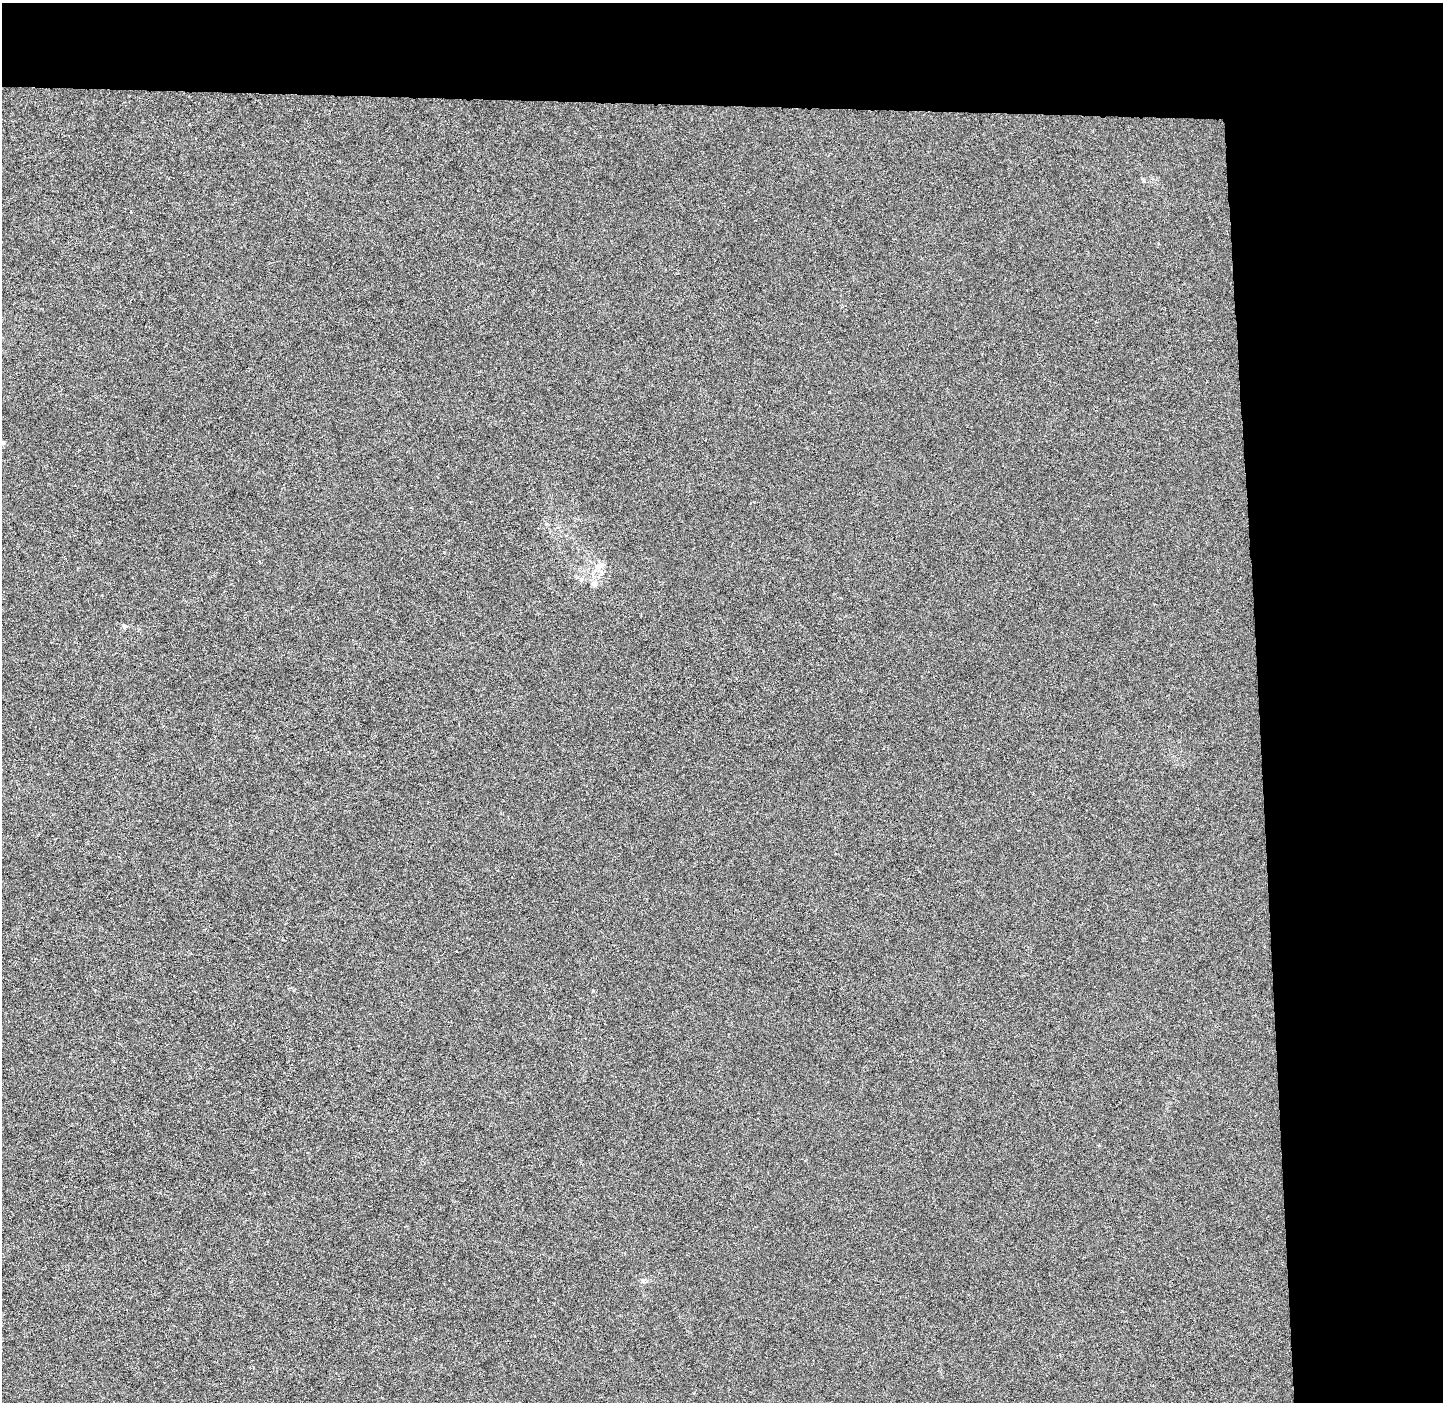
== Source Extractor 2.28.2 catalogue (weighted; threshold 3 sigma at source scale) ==
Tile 3 of 3 x 3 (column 3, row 1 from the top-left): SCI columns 2953-4393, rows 2808-4207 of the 4465 x 4207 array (HDU 1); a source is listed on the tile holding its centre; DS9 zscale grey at full resolution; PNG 1445 x 1404 px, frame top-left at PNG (2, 3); no overlay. Shown black and unused: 19% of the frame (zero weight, under 3 of 6 exposures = <1% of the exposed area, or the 3 px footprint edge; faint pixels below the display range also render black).
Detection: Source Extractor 2.28.2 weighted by HDU 2 'WHT'; one run over the whole footprint, this tile lists its part. Background -1.97e-04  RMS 0.0024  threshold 0.00975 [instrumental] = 3 sigma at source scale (4.09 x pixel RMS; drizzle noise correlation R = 1.36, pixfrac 0.8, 0.0396/0.0396 arcsec/px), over >= 5 px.
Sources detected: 5; all 5 listed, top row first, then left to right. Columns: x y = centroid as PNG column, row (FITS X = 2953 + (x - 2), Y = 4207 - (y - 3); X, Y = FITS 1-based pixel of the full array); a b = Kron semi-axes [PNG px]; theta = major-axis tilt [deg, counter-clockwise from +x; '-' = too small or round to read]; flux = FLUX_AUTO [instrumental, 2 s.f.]
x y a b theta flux
3 443 5 5 - 0.33
598 566 13 9 12 1.8
594 584 9 6 -45 0.72
124 626 7 5 90 0.42
644 1280 6 4 70 0.38